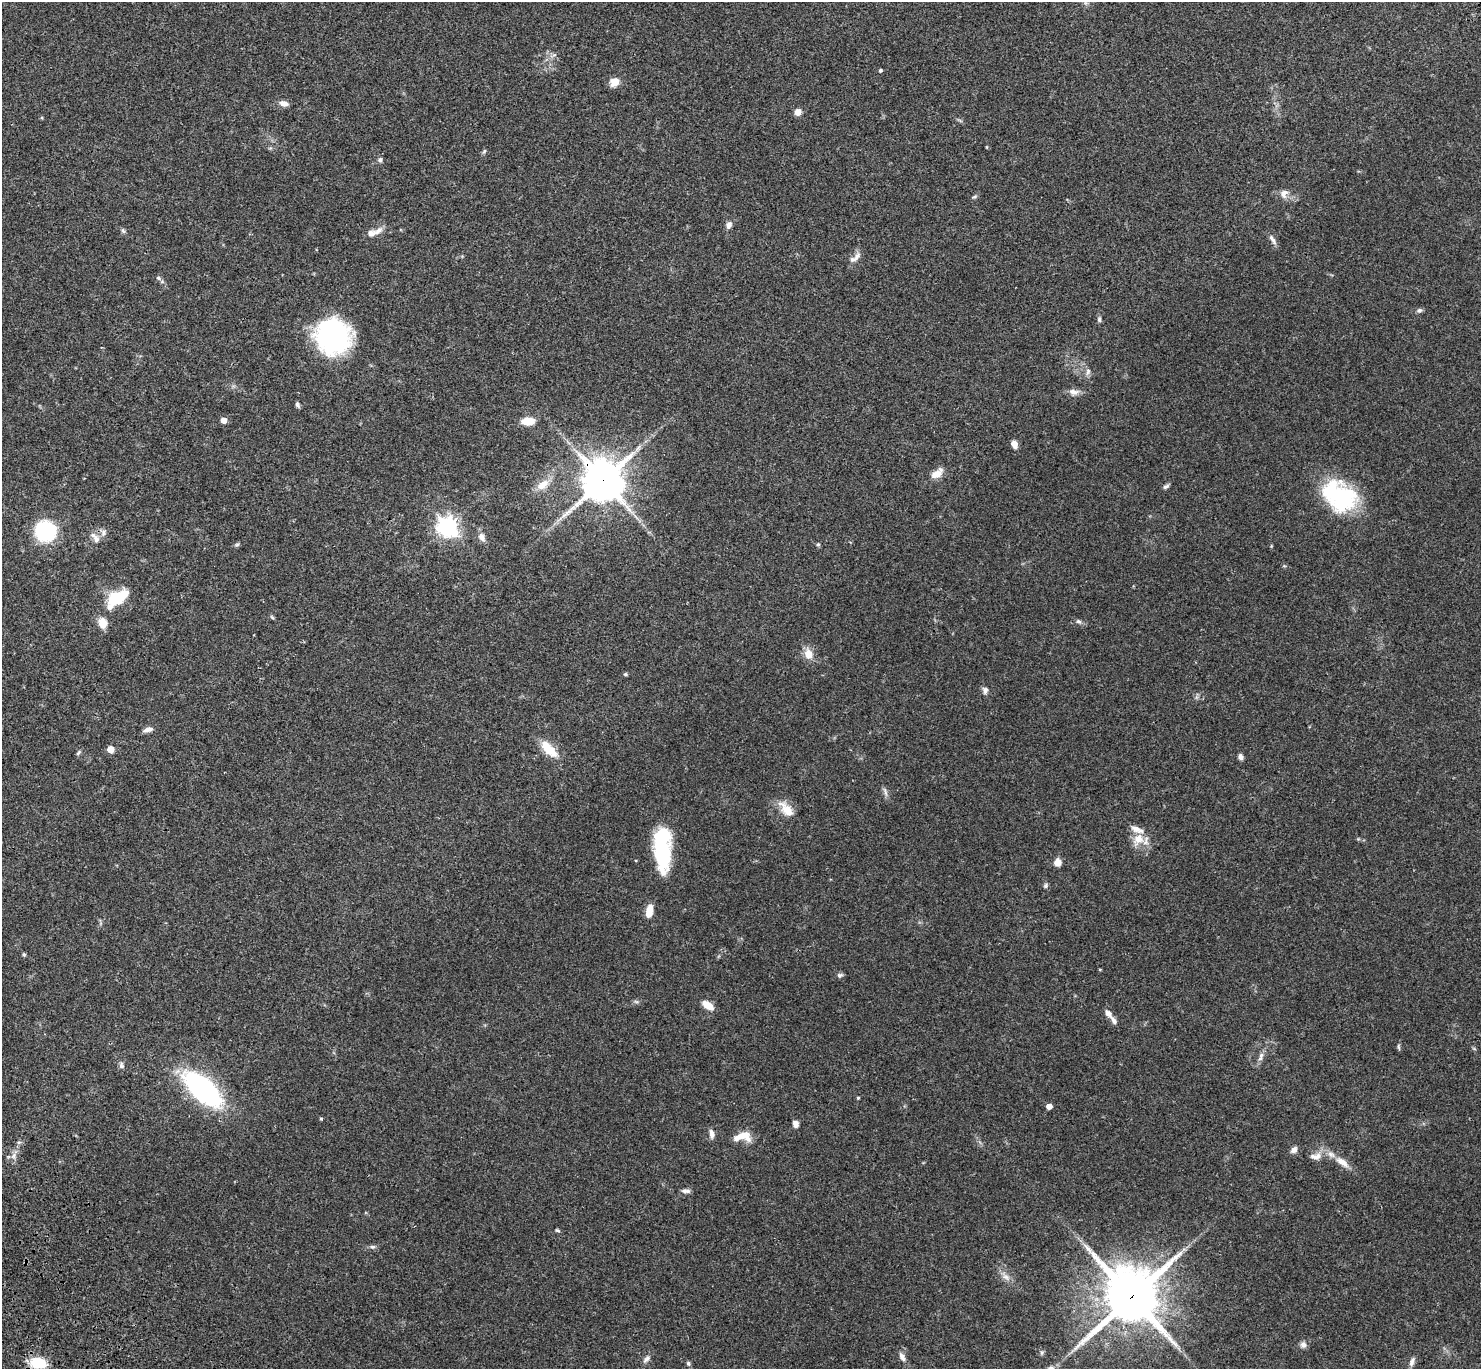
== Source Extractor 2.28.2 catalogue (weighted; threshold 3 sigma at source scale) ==
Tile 7 of 4 x 4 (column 3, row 2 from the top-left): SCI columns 3057-4535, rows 2982-4348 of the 6115 x 6103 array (HDU 1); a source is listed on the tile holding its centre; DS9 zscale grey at full resolution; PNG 1483 x 1371 px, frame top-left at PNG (2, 2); no overlay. Shown black and unused: <1% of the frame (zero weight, under 3 of 4 exposures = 6% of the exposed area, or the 3 px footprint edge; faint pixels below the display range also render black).
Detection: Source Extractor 2.28.2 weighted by HDU 2 'WHT'; one run over the whole footprint, this tile lists its part. Background 0.0501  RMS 0.0056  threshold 0.0252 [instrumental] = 3 sigma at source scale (4.5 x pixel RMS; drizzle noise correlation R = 1.50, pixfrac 1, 0.05/0.05 arcsec/px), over >= 5 px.
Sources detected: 96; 8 inside a brighter listed object's ellipse — not listed separately; the other 88 listed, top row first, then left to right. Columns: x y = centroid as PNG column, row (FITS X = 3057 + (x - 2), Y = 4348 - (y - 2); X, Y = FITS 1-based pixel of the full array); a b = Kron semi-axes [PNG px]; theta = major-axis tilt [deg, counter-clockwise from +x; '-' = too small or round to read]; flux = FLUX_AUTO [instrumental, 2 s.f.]
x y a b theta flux
880 71 5 4 - 0.8
615 82 10 8 29 6
284 103 9 6 -14 3.6
798 112 7 6 - 4
987 147 5 3 - 0.41
484 151 6 5 - 0.87
380 160 6 6 - 1.4
1284 194 12 10 67 3.7
974 197 8 4 21 0.93
729 225 9 6 67 2.7
123 231 7 5 -67 1
378 231 15 7 37 3.4
1273 239 16 5 -59 2.3
856 257 16 7 61 3.3
158 278 7 5 -44 1.3
1419 310 7 6 - 1.3
1099 319 8 5 85 1.2
333 336 33 31 -43 93
1088 372 10 6 74 1.8
1074 392 13 8 -7 3.4
297 405 7 4 -65 1.2
223 420 5 5 - 4.6
528 421 12 7 1 9.6
1014 444 8 6 -61 3.6
936 474 15 10 23 5.3
603 480 14 13 - 1700
542 485 20 10 34 7.2
1166 486 9 5 26 1.3
1340 496 42 30 -36 57
636 517 8 4 -52 1.5
447 527 8 7 - 320
45 531 15 15 - 51
103 532 11 8 -79 2.7
482 537 12 7 -63 3.2
96 539 14 9 -70 3.7
818 544 5 4 - 0.74
237 545 6 4 2 0.87
117 598 23 12 35 25
272 617 7 4 -45 0.76
1079 621 8 5 -36 1.4
103 623 12 10 -72 6.5
808 654 14 10 -72 6.1
625 674 5 4 - 0.74
985 690 10 7 -81 1.9
148 730 11 6 13 2.8
110 749 5 5 - 9.6
549 749 24 10 -45 12
78 753 8 4 55 0.94
1241 757 6 5 - 2.1
885 792 15 4 -76 1.8
786 809 25 13 -49 8.3
1138 839 16 13 24 8.1
662 850 45 19 -89 43
1057 862 9 8 - 3.6
1046 885 7 5 76 1.1
649 911 15 7 79 7.1
24 954 5 4 - 0.77
1100 970 4 3 - 0.48
840 975 8 6 7 1.3
636 1002 7 4 -2 1
708 1005 14 7 -35 6.7
1108 1013 11 7 -48 2.9
1399 1047 9 4 -85 0.89
1261 1055 7 7 - 1.8
121 1065 9 7 -73 1.6
203 1089 25 12 -42 200
858 1098 4 3 - 0.58
1049 1106 5 4 - 4.3
321 1119 4 3 - 0.75
795 1124 7 6 - 2.7
712 1134 13 6 -80 2.5
741 1136 26 12 -11 8.6
1294 1150 8 6 44 2.5
14 1156 9 4 81 1.9
1318 1156 12 8 68 3.5
1342 1162 23 9 -36 6.8
686 1191 12 5 -4 1.8
557 1230 6 4 -17 0.79
372 1247 8 5 2 1.4
1006 1277 13 7 -35 3.3
1131 1297 20 18 38 2900
1303 1345 8 8 - 2.2
1042 1353 7 5 61 0.96
902 1357 12 6 -63 2.9
647 1359 12 6 44 2.1
1412 1361 13 6 71 2.3
38 1363 18 12 -7 16
688 1363 5 5 - 1.2
Overlapping masked pixels (flux is a lower limit): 2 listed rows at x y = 603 480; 1131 1297